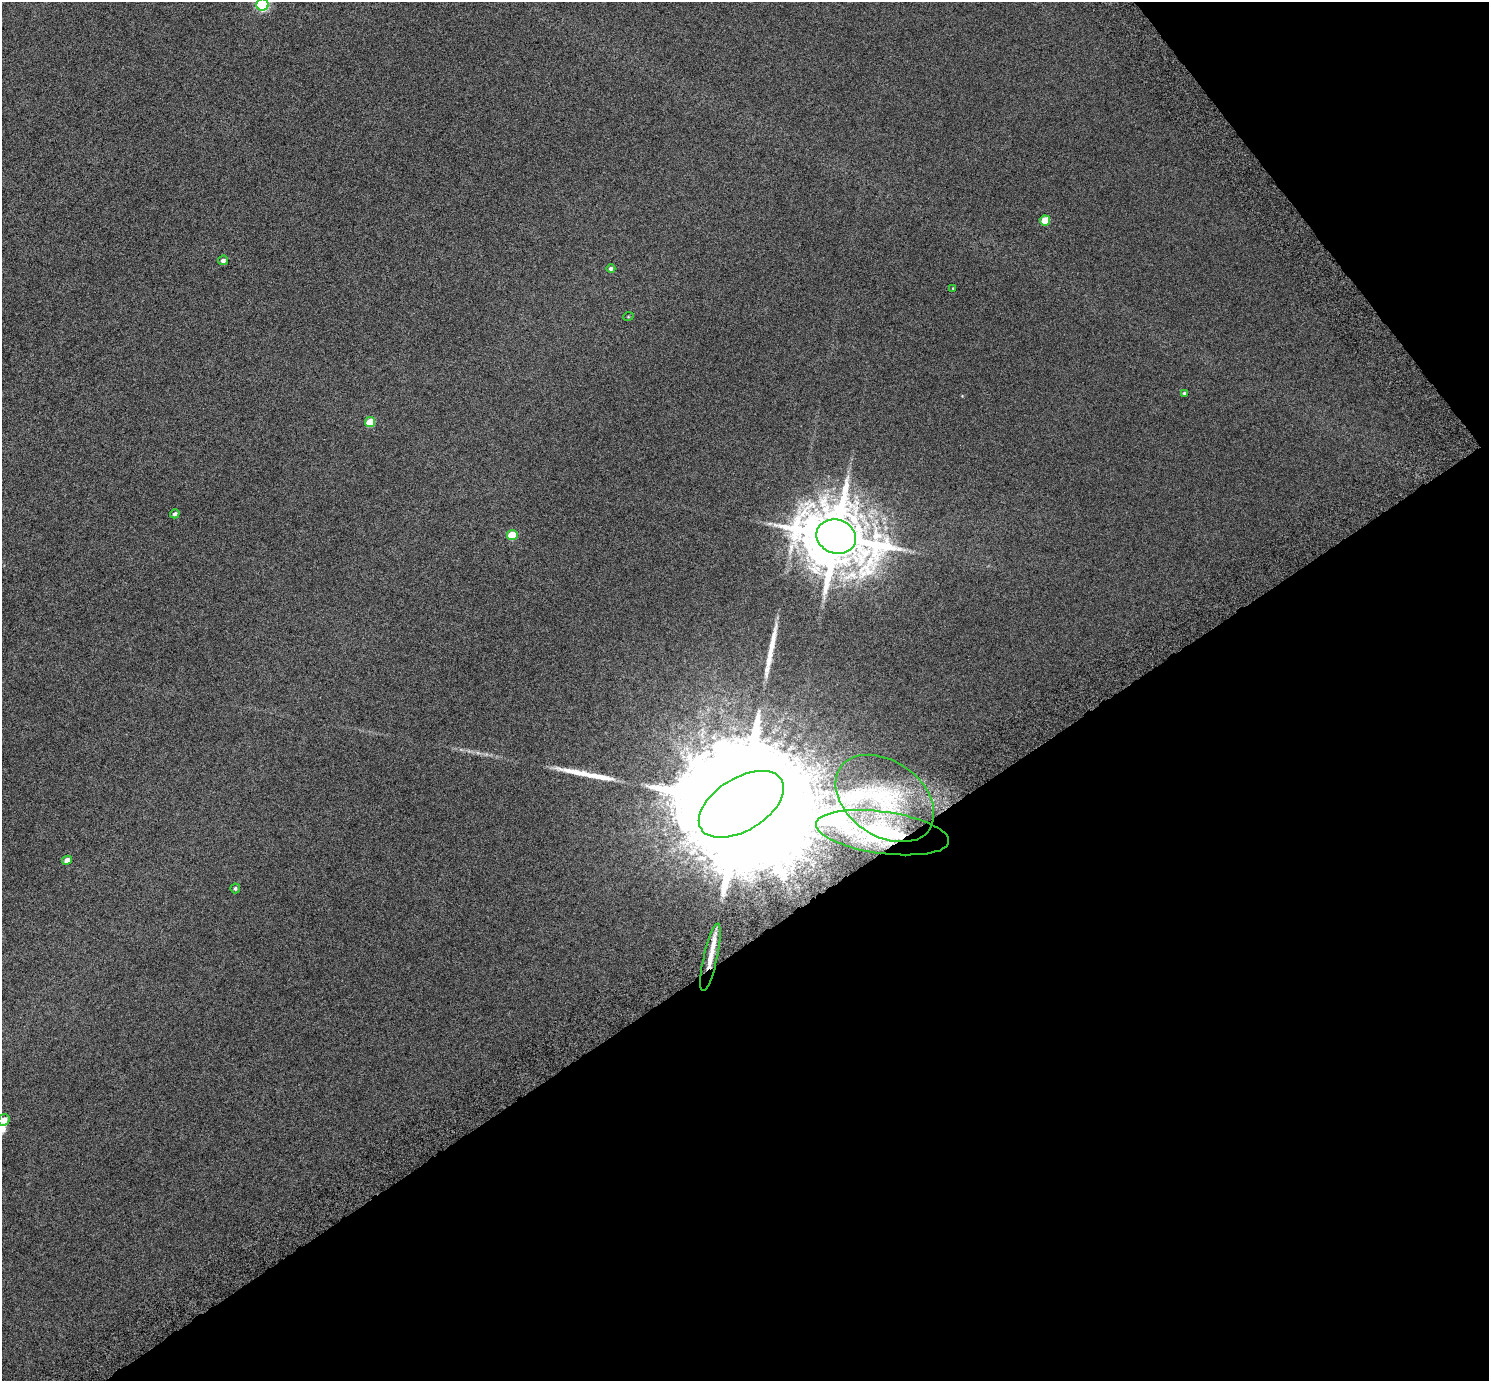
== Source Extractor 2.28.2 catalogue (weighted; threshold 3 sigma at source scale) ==
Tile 12 of 4 x 4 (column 4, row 3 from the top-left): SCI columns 4526-6012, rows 1594-2972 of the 6078 x 6006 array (HDU 1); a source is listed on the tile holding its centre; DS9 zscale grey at full resolution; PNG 1491 x 1383 px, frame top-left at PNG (2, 2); each listed source drawn as its Kron ellipse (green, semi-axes under 4 px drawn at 4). Shown black and unused: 36% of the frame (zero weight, under 6 of 12 exposures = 4% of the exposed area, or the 3 px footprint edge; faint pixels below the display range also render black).
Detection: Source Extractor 2.28.2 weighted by HDU 2 'WHT'; one run over the whole footprint, this tile lists its part. Background 8.45e-05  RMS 0.003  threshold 0.0121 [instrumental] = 3 sigma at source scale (4.09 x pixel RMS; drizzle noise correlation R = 1.36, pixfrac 0.8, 0.0396/0.0396 arcsec/px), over >= 5 px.
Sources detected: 24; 1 too faint to see at this stretch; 4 long thin detections or spike segments (spike, bleed or trail) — neither listed nor drawn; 1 inside a brighter listed object's ellipse — not listed separately; the other 18 listed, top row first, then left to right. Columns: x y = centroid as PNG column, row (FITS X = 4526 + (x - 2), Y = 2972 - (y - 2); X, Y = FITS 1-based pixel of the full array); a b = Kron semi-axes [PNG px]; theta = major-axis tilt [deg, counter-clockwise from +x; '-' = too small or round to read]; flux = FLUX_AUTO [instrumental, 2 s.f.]
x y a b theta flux
262 5 6 6 - 31
1045 220 5 5 - 5.3
223 260 5 4 - 0.79
611 268 4 4 - 0.66
953 288 3 3 - 0.19
628 317 5 3 - 0.21
1184 393 3 3 - 0.38
370 422 5 5 - 5.2
175 514 5 4 - 0.73
512 535 5 5 - 7.8
836 537 20 17 -18 2400
885 798 54 37 -35 27
741 804 47 26 31 33000
883 833 67 21 -8 30
67 860 5 4 - 1.5
235 888 5 4 - 0.44
710 957 34 7 77 4.1
4 1120 6 5 - 2.2
Overlapping masked pixels (flux is a lower limit): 3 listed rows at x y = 741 804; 883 833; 710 957
Isophote crosses this tile's border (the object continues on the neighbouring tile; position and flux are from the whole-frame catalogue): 2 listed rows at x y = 262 5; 4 1120